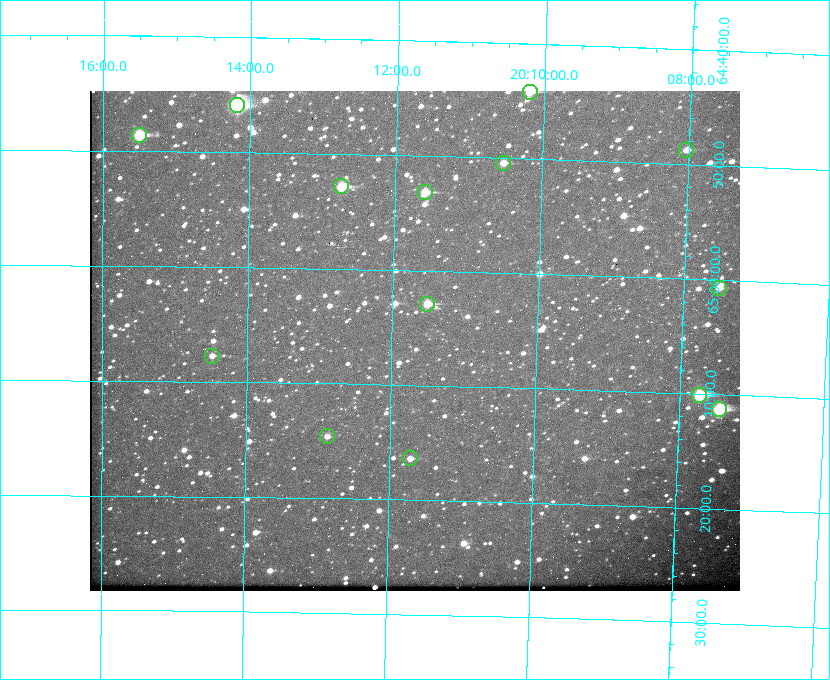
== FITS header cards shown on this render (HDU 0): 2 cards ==
NAXIS1  =                  650
NAXIS2  =                  500

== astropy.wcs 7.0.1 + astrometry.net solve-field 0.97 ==
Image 650 x 500 px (HDU 0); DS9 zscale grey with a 90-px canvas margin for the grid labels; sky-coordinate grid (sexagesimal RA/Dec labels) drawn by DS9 from the SOLVED WCS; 14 Tycho-2 reference stars matched to detected sources circled (green)
Header WCS: none
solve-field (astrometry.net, Tycho-2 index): SOLVED blind (the file carries no WCS)
Solved WCS: RA---TAN-SIP/DEC--TAN-SIP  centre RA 20:11:41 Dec +65:06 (302.92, +65.10 deg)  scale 5.23 arcsec/px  FOV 56.7' x 43.6'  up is +179 deg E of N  parity flipped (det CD > 0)
(file carries no celestial WCS; the grid is the blind solution)
Tycho-2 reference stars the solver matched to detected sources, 14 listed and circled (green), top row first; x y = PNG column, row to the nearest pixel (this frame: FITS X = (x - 90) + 1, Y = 500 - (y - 91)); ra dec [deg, ICRS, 3 dp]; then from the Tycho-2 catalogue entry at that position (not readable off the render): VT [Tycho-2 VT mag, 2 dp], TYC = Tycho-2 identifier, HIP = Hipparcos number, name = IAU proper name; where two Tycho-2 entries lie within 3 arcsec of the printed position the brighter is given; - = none
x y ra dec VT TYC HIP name
530 92 302.549 +64.736 9.65 4240-950-1 - -
237 105 303.544 +64.765 7.36 4240-620-1 99731 -
139 135 303.878 +64.810 8.93 4240-794-1 - -
686 150 302.008 +64.813 10.38 4240-809-1 - -
503 163 302.633 +64.841 10.69 4240-985-1 - -
341 186 303.184 +64.880 9.02 4240-488-1 - -
425 192 302.897 +64.886 9.40 4240-717-1 - -
719 288 301.878 +65.011 10.80 4240-59-1 - -
427 304 302.882 +65.048 10.25 4240-98-1 - -
212 356 303.620 +65.129 11.18 4240-34-1 - -
699 395 301.932 +65.168 8.01 4240-866-1 99147 -
719 409 301.862 +65.188 7.70 4240-604-1 99125 -
327 436 303.217 +65.244 11.17 4240-236-1 - -
410 458 302.928 +65.273 10.74 4240-760-1 - -